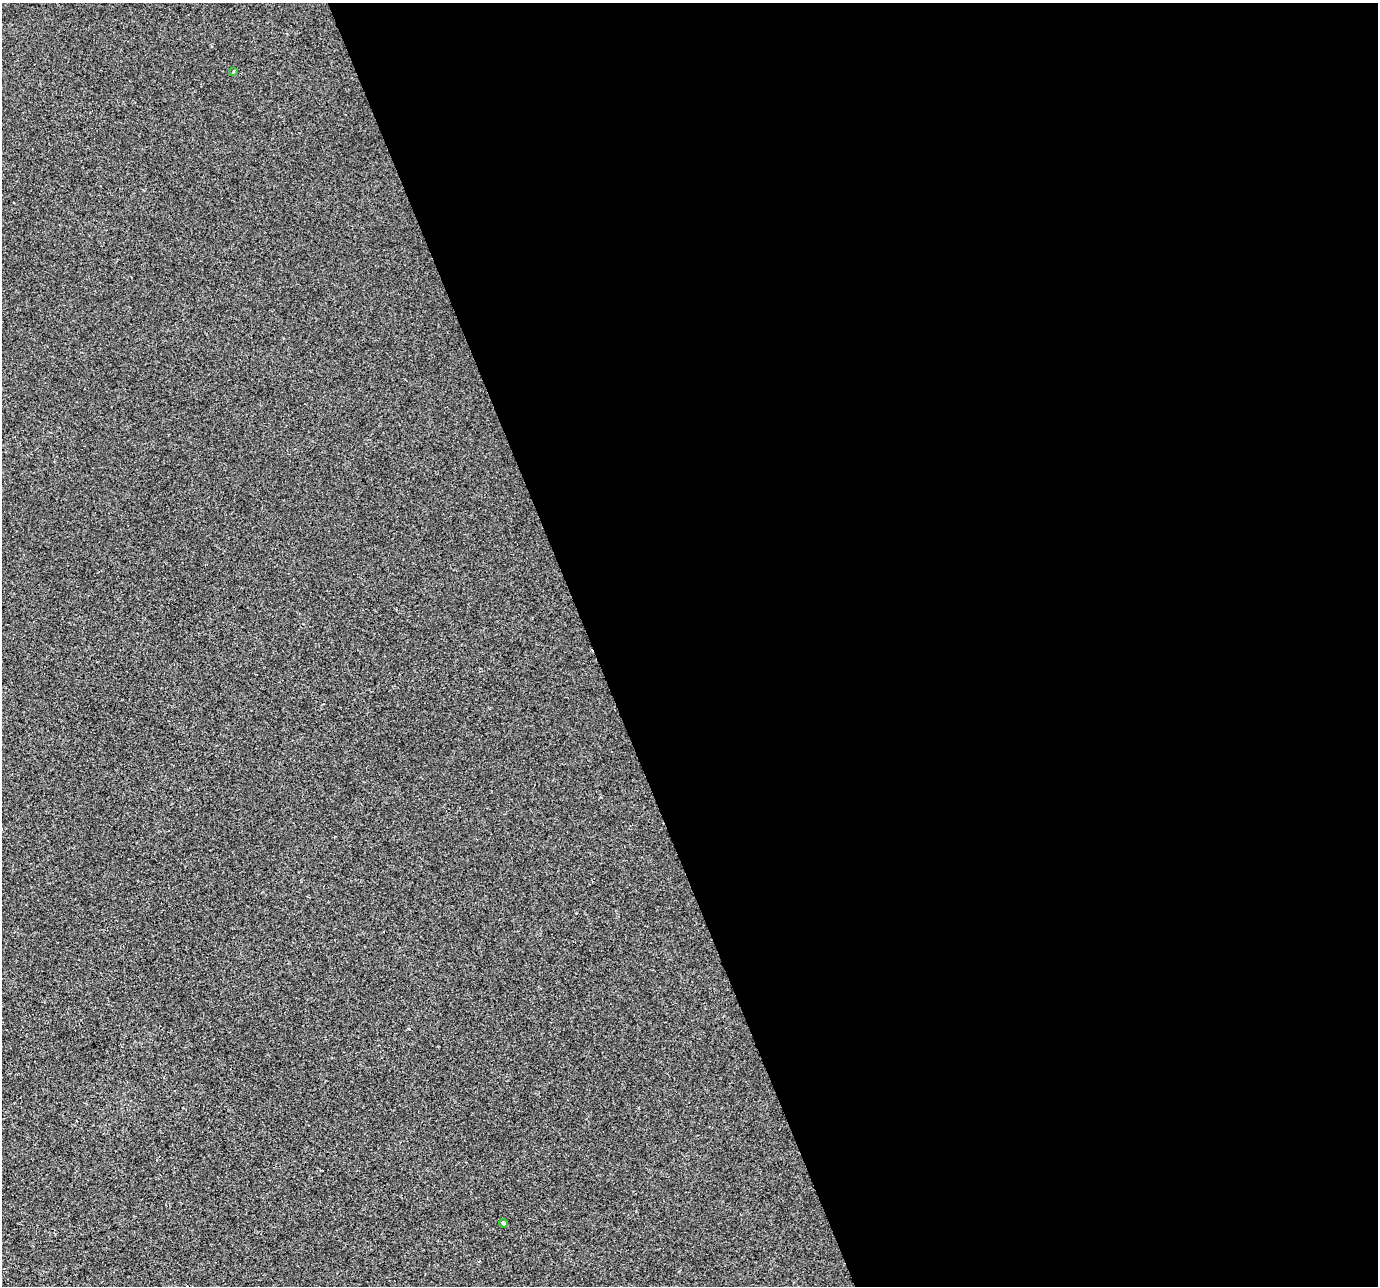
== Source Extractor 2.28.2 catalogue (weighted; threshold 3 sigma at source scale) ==
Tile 8 of 4 x 4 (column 4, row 2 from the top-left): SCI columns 4128-5503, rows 2700-3983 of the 5503 x 5342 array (HDU 1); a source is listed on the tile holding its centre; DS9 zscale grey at full resolution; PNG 1380 x 1288 px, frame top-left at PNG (2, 3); each listed source drawn as its Kron ellipse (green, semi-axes under 4 px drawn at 4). Shown black and unused: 57% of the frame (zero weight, under 2 of 3 exposures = <1% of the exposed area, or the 3 px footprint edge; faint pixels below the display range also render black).
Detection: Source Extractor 2.28.2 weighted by HDU 2 'WHT'; one run over the whole footprint, this tile lists its part. Background -2.12e-04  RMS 0.0042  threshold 0.0189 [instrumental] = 3 sigma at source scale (4.5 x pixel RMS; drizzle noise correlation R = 1.50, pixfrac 1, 0.0396/0.0396 arcsec/px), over >= 5 px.
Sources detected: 3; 1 cosmic-ray / hot-pixel residue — neither listed nor drawn; the other 2 listed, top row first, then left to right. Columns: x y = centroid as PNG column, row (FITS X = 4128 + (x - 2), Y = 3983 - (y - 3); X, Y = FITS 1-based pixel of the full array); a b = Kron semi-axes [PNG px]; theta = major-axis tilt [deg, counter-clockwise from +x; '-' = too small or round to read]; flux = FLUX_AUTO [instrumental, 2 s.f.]
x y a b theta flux
234 71 3 3 - 0.73
503 1223 4 3 - 8.1